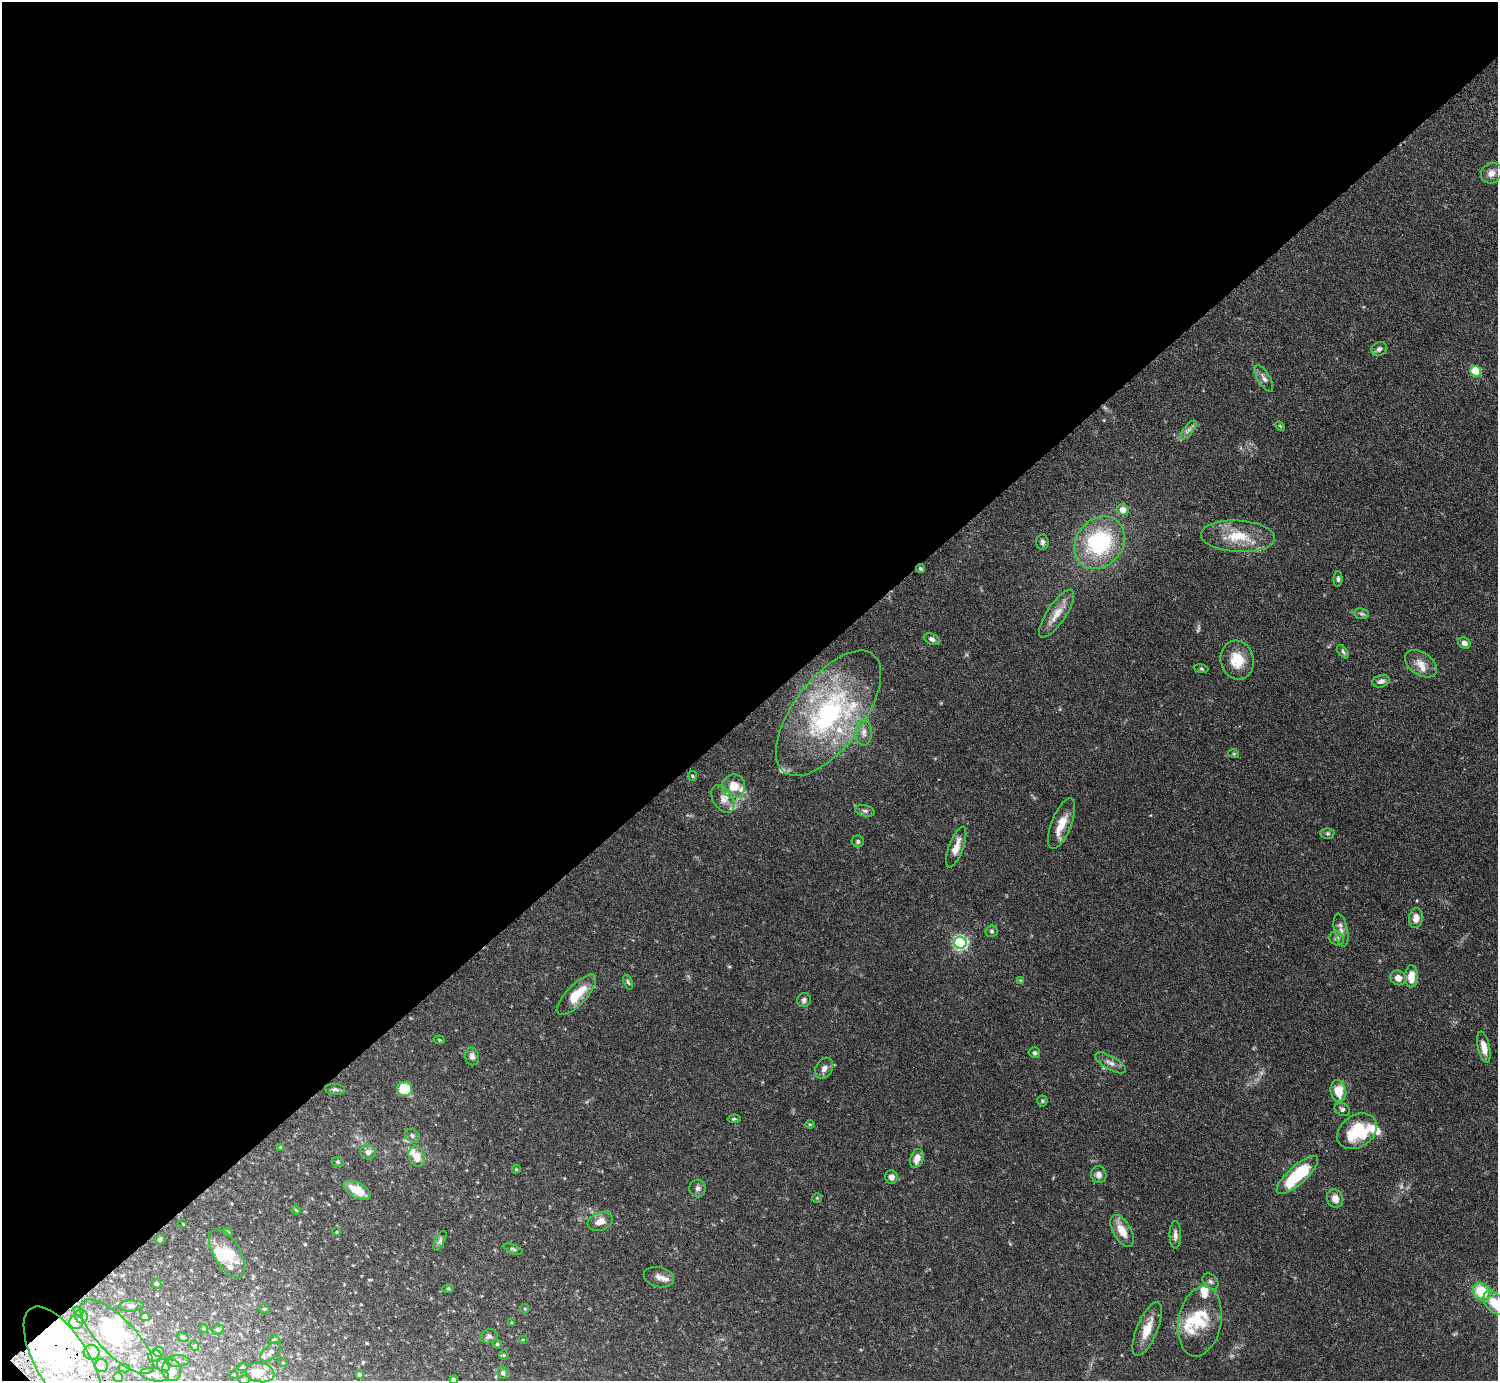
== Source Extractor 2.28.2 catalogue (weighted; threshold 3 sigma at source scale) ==
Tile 5 of 4 x 4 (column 1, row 2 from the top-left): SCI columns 6-1501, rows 3070-4448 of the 6034 x 6030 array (HDU 1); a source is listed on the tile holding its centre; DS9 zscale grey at full resolution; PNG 1500 x 1383 px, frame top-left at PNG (2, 2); each listed source drawn as its Kron ellipse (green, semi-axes under 4 px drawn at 4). Shown black and unused: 52% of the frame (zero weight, under 4 of 7 exposures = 3% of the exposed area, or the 3 px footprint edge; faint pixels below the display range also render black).
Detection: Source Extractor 2.28.2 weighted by HDU 2 'WHT'; one run over the whole footprint, this tile lists its part. Background 0.073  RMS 0.0036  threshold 0.0146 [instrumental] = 3 sigma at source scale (4.09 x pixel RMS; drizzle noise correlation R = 1.36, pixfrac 0.8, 0.05/0.05 arcsec/px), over >= 5 px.
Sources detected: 171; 2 too faint to see at this stretch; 12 inside a brighter object's white glare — neither listed nor drawn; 29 inside a brighter listed object's ellipse — not listed separately; the other 128 listed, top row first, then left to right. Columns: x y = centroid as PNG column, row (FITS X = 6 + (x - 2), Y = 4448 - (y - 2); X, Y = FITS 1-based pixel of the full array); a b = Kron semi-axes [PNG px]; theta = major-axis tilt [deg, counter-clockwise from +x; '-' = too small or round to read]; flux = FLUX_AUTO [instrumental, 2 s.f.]
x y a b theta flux
1491 173 11 9 43 2
1379 349 8 6 36 1
1476 371 5 5 - 19
1264 378 15 6 -59 1.4
1280 426 6 3 -45 0.36
1188 430 11 4 52 1.2
1123 510 6 5 - 3.4
1238 536 37 15 -3 11
1042 542 7 6 - 0.88
1099 543 28 23 53 31
921 569 4 4 - 0.53
1338 579 8 4 89 0.73
1057 614 28 9 56 4.6
1361 614 7 5 -7 0.73
932 639 8 5 -25 0.93
1464 643 6 5 - 1.3
1343 652 8 4 -52 0.67
1237 660 19 16 -76 8
1421 664 18 11 -34 3.6
1201 669 7 3 -9 0.38
1381 681 9 6 13 1.3
828 713 74 35 53 52
864 732 13 8 -90 1.9
1234 754 5 3 - 0.31
692 776 5 4 - 0.39
734 786 11 11 - 5.3
723 799 15 9 -56 2.7
865 811 10 5 -14 0.99
1062 824 27 10 68 5.3
1327 833 7 5 -1 0.66
858 841 6 6 - 0.84
956 847 21 7 70 3.7
1416 918 10 7 83 2.5
1341 930 16 6 -78 2
992 931 6 6 - 0.65
1337 938 7 6 - 1.1
960 943 6 6 - 74
1411 976 11 6 88 4.7
1398 978 8 7 - 2.7
1020 980 3 3 - 0.24
628 982 8 4 -70 0.6
576 995 26 10 46 8.6
804 1000 7 6 - 1.1
439 1040 5 4 - 0.35
1484 1047 16 6 -78 3.8
1035 1053 5 5 - 0.64
472 1056 9 7 -79 1.2
1110 1063 17 6 -30 1.9
824 1068 11 8 61 1.7
335 1089 10 5 -5 0.76
405 1089 7 7 - 11
1338 1091 11 7 -77 6.4
1042 1101 5 5 - 0.47
1342 1109 8 6 -27 0.9
734 1119 6 4 8 0.5
810 1124 4 3 - 0.31
1357 1131 21 16 34 16
412 1136 8 6 -39 0.94
280 1147 4 3 - 0.35
368 1152 8 7 - 1.6
417 1157 10 8 -70 4.5
917 1158 10 6 71 2.9
338 1162 6 4 -16 0.55
516 1169 4 4 - 0.37
1099 1175 8 7 - 1.7
1297 1175 26 9 42 19
891 1177 6 6 - 1.6
698 1188 8 8 - 1.2
357 1190 15 7 -28 6.4
817 1198 4 4 - 0.35
1335 1199 9 8 - 2.5
296 1210 4 3 - 0.31
600 1221 13 9 19 2.7
183 1224 3 2 - 0.22
1122 1231 18 9 -59 4.8
228 1232 5 3 - 0.52
336 1232 4 3 - 0.25
1175 1235 14 6 90 1.6
160 1239 5 5 - 0.8
440 1241 11 4 64 0.79
513 1249 10 4 -21 0.63
227 1253 27 13 -60 6.9
659 1277 15 10 -15 2.3
1210 1281 9 7 -43 0.98
156 1284 5 4 - 0.75
448 1289 6 4 -1 0.35
1482 1292 10 8 -41 12
1494 1303 13 8 -49 6.5
131 1306 12 5 2 1.1
265 1309 5 4 - 0.43
525 1309 4 3 - 0.28
78 1311 5 4 - 2
81 1317 7 6 - 0.89
145 1317 4 4 - 1.3
76 1322 7 6 - 1.8
1200 1322 35 21 80 13
512 1323 4 3 - 0.37
203 1328 5 4 - 0.4
218 1329 6 5 - 0.72
1147 1329 29 10 68 5.9
489 1336 9 6 20 1.2
117 1337 49 18 -45 17
183 1337 6 4 -24 0.56
274 1340 6 4 0 0.41
523 1340 5 3 - 0.3
497 1344 4 4 - 0.44
195 1346 5 3 - 0.32
91 1352 8 7 - 2.2
158 1352 5 5 - 3.3
271 1352 12 6 40 1.3
504 1355 5 5 - 0.35
155 1356 7 5 16 0.69
177 1361 12 5 2 1.4
63 1362 63 26 -59 32
283 1363 5 3 - 0.29
164 1365 7 6 - 2.1
102 1366 6 6 - 0.77
243 1367 5 4 - 0.42
124 1368 6 4 -15 0.62
172 1370 11 9 -81 2
260 1373 14 9 -11 4.3
503 1373 6 5 - 0.68
234 1374 4 3 - 0.31
359 1374 4 4 - 0.58
155 1375 14 6 -9 3.2
118 1377 5 4 - 3.6
244 1379 6 4 0 0.45
454 1380 4 4 - 1.3
Overlapping masked pixels (flux is a lower limit): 2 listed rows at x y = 921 569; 63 1362
Isophote crosses this tile's border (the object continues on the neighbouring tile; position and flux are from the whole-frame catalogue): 2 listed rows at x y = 1494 1303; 454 1380